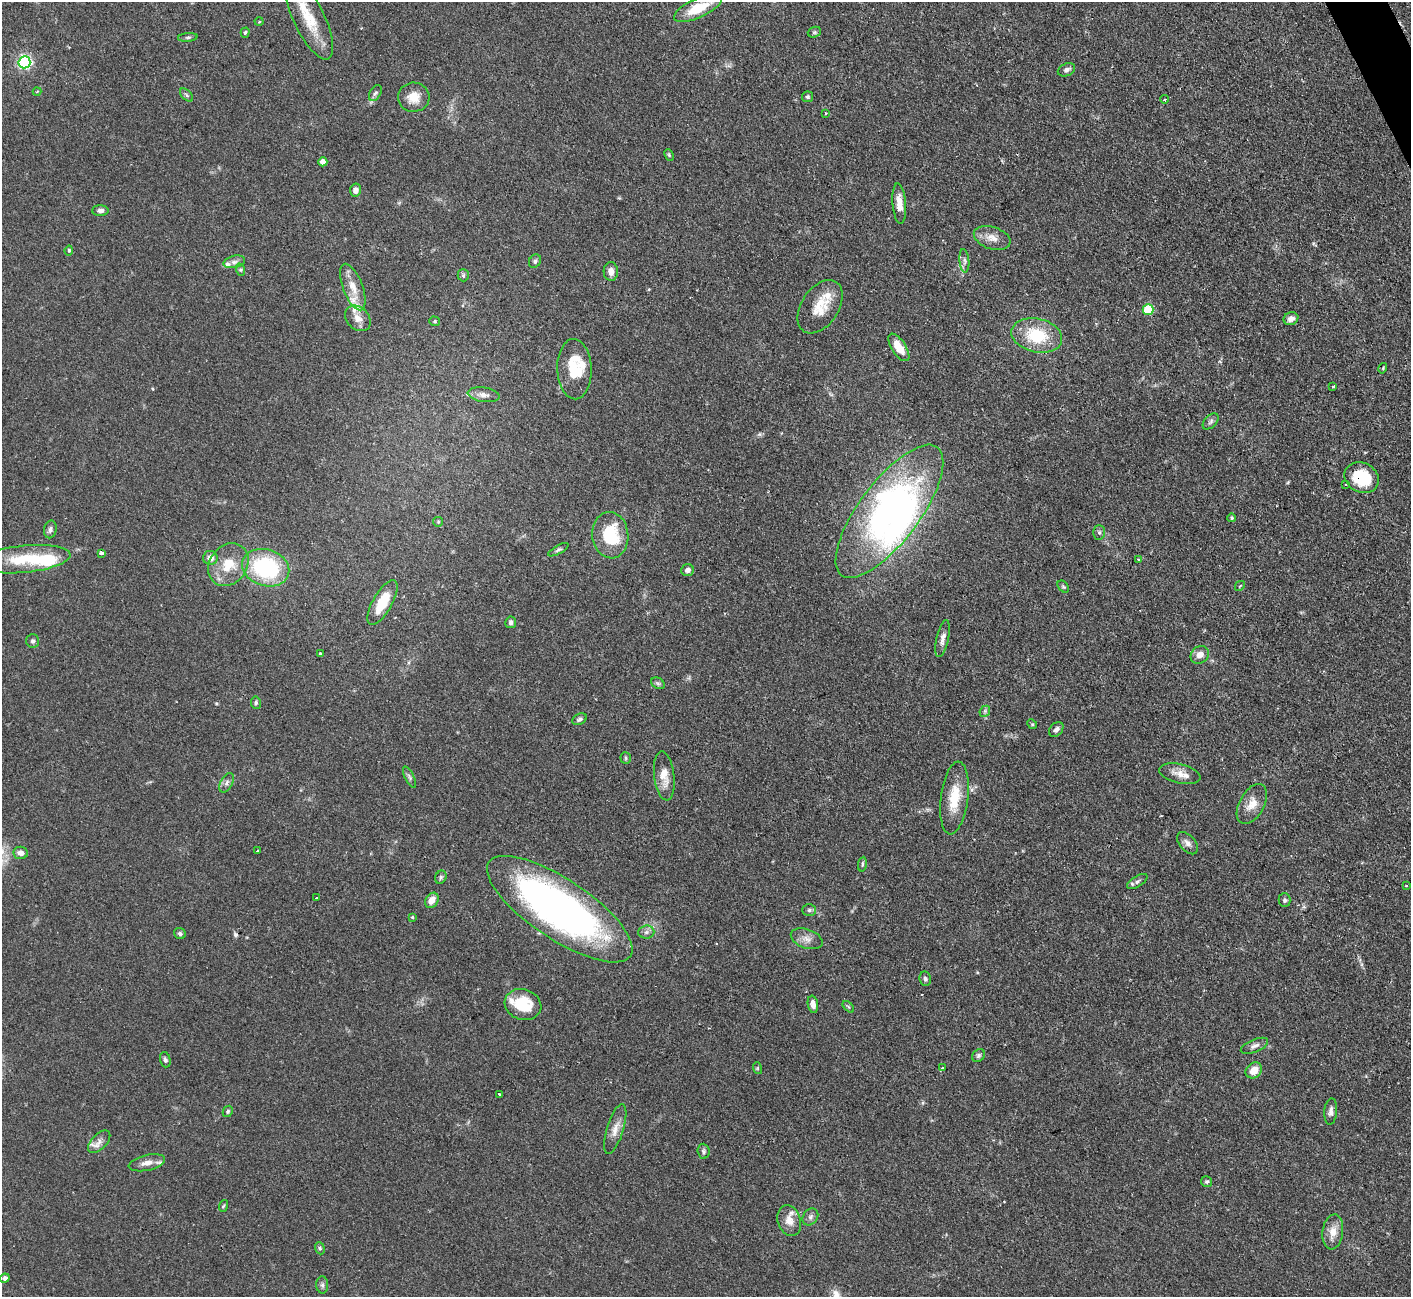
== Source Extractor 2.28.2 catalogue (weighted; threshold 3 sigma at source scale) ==
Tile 10 of 4 x 4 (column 2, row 3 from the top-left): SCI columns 1409-2817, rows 1583-2877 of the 5636 x 5623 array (HDU 1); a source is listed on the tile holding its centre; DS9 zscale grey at full resolution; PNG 1413 x 1299 px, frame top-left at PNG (2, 2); each listed source drawn as its Kron ellipse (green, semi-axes under 4 px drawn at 4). Shown black and unused: <1% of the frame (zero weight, under 2 of 3 exposures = <1% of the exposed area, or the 3 px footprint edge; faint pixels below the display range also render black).
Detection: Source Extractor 2.28.2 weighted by HDU 2 'WHT'; one run over the whole footprint, this tile lists its part. Background 0.0825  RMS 0.0058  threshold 0.026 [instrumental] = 3 sigma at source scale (4.5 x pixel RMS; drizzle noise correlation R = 1.50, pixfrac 1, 0.05/0.05 arcsec/px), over >= 5 px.
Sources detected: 132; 2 inside a brighter object's white glare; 2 cosmic-ray / hot-pixel residue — neither listed nor drawn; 9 inside a brighter listed object's ellipse — not listed separately; the other 119 listed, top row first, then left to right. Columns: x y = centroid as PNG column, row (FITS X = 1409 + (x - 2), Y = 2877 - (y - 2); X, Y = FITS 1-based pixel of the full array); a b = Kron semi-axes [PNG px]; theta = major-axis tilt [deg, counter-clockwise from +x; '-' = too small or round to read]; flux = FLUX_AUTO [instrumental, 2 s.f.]
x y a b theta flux
698 8 26 9 24 17
309 18 45 15 -65 21
259 22 4 3 - 0.58
814 32 7 5 21 0.96
245 33 5 4 - 0.88
188 37 10 4 5 1
24 62 6 6 - 120
1066 70 9 6 24 2.1
37 91 4 3 - 0.57
375 93 9 5 58 1.4
186 95 8 5 -46 1.1
414 97 16 14 -3 8.1
807 97 5 5 - 1.1
1165 99 4 3 - 1.3
826 113 3 2 - 0.75
669 155 6 4 -65 0.76
323 162 4 4 - 5.3
355 190 6 5 - 2.9
899 204 20 6 -85 7.1
100 211 8 5 0 2
992 238 19 11 -19 6.2
69 250 5 4 - 0.77
535 261 7 5 55 1.4
964 261 12 5 -85 1.7
234 262 11 6 13 2.4
241 270 6 4 -72 0.9
611 271 9 7 -87 3.4
463 275 6 5 - 1.1
353 287 24 10 -69 8.8
820 307 29 18 56 14
1148 310 5 5 - 30
358 318 14 11 -45 5.3
1291 319 7 6 - 3.2
435 321 5 5 - 0.79
1037 335 26 16 -12 26
899 347 16 7 -57 11
1383 368 5 3 - 0.58
574 369 30 17 -88 21
1333 386 3 2 - 0.59
484 395 16 7 -8 3.8
1211 421 10 6 46 1.5
1362 478 18 14 -27 24
1346 484 3 3 - 0.71
889 511 80 30 53 170
1232 518 4 4 - 0.73
438 522 5 4 - 0.71
50 529 9 6 78 2
1099 532 7 6 - 1.3
610 535 23 18 -84 29
558 550 11 4 29 1.3
101 553 3 3 - 4.4
210 558 7 7 - 4
25 559 46 13 6 27
1138 559 2 2 - 0.6
228 565 23 18 55 15
266 568 24 18 -17 59
687 570 6 6 - 2.3
1240 586 5 2 - 0.54
1063 587 7 5 -49 0.94
382 602 25 9 61 15
511 622 6 5 - 1.5
942 639 19 6 77 3.4
33 641 7 6 - 1.4
321 653 3 3 - 0.88
1200 655 9 8 - 4.5
658 683 7 5 -29 1.1
256 703 6 5 - 1
985 711 6 4 48 0.98
579 719 8 5 27 1.4
1032 724 5 4 - 0.71
1056 729 8 6 49 2
626 758 6 5 - 0.94
1180 774 21 9 -13 6
664 776 25 10 -83 8
409 777 12 4 -63 1.5
226 783 10 6 62 2.1
954 798 36 13 83 17
1252 804 22 12 61 7.6
1187 843 13 8 -49 3
257 851 3 2 - 0.69
21 853 7 6 - 3.1
862 864 7 4 82 0.99
441 877 7 5 64 1.2
1137 882 11 5 32 2
1406 885 3 2 - 0.61
316 897 3 2 - 0.65
432 900 8 6 59 5.4
1285 900 7 6 - 1.3
560 909 85 30 -34 280
809 910 7 6 - 1.4
412 917 3 3 - 0.81
646 932 8 6 4 2
180 934 6 5 - 1.3
807 939 16 9 -19 4.7
925 979 7 6 - 1.4
813 1004 9 5 -81 3.3
523 1005 18 15 -19 18
848 1007 7 4 -44 0.93
1254 1046 14 6 22 2.6
979 1055 7 5 47 1.3
165 1060 8 5 -72 1.5
757 1068 6 4 -72 0.74
943 1068 3 3 - 1.8
1254 1070 9 7 41 6.8
499 1094 3 3 - 1.8
228 1111 6 4 61 0.98
1331 1111 13 6 85 2.7
615 1129 26 8 73 6
99 1142 14 7 45 3.2
704 1151 7 6 - 1.3
147 1163 18 7 12 5.1
1207 1182 5 5 - 1
223 1206 6 3 70 0.71
810 1217 9 7 53 2.1
789 1220 16 11 -72 6.2
1333 1232 17 10 83 6.8
320 1248 6 4 -68 1
5 1278 5 4 - 2.1
322 1285 8 6 -87 1.5
Overlapping masked pixels (flux is a lower limit): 1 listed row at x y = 1362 478
Isophote crosses this tile's border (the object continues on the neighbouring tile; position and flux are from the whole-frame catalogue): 1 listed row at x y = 309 18